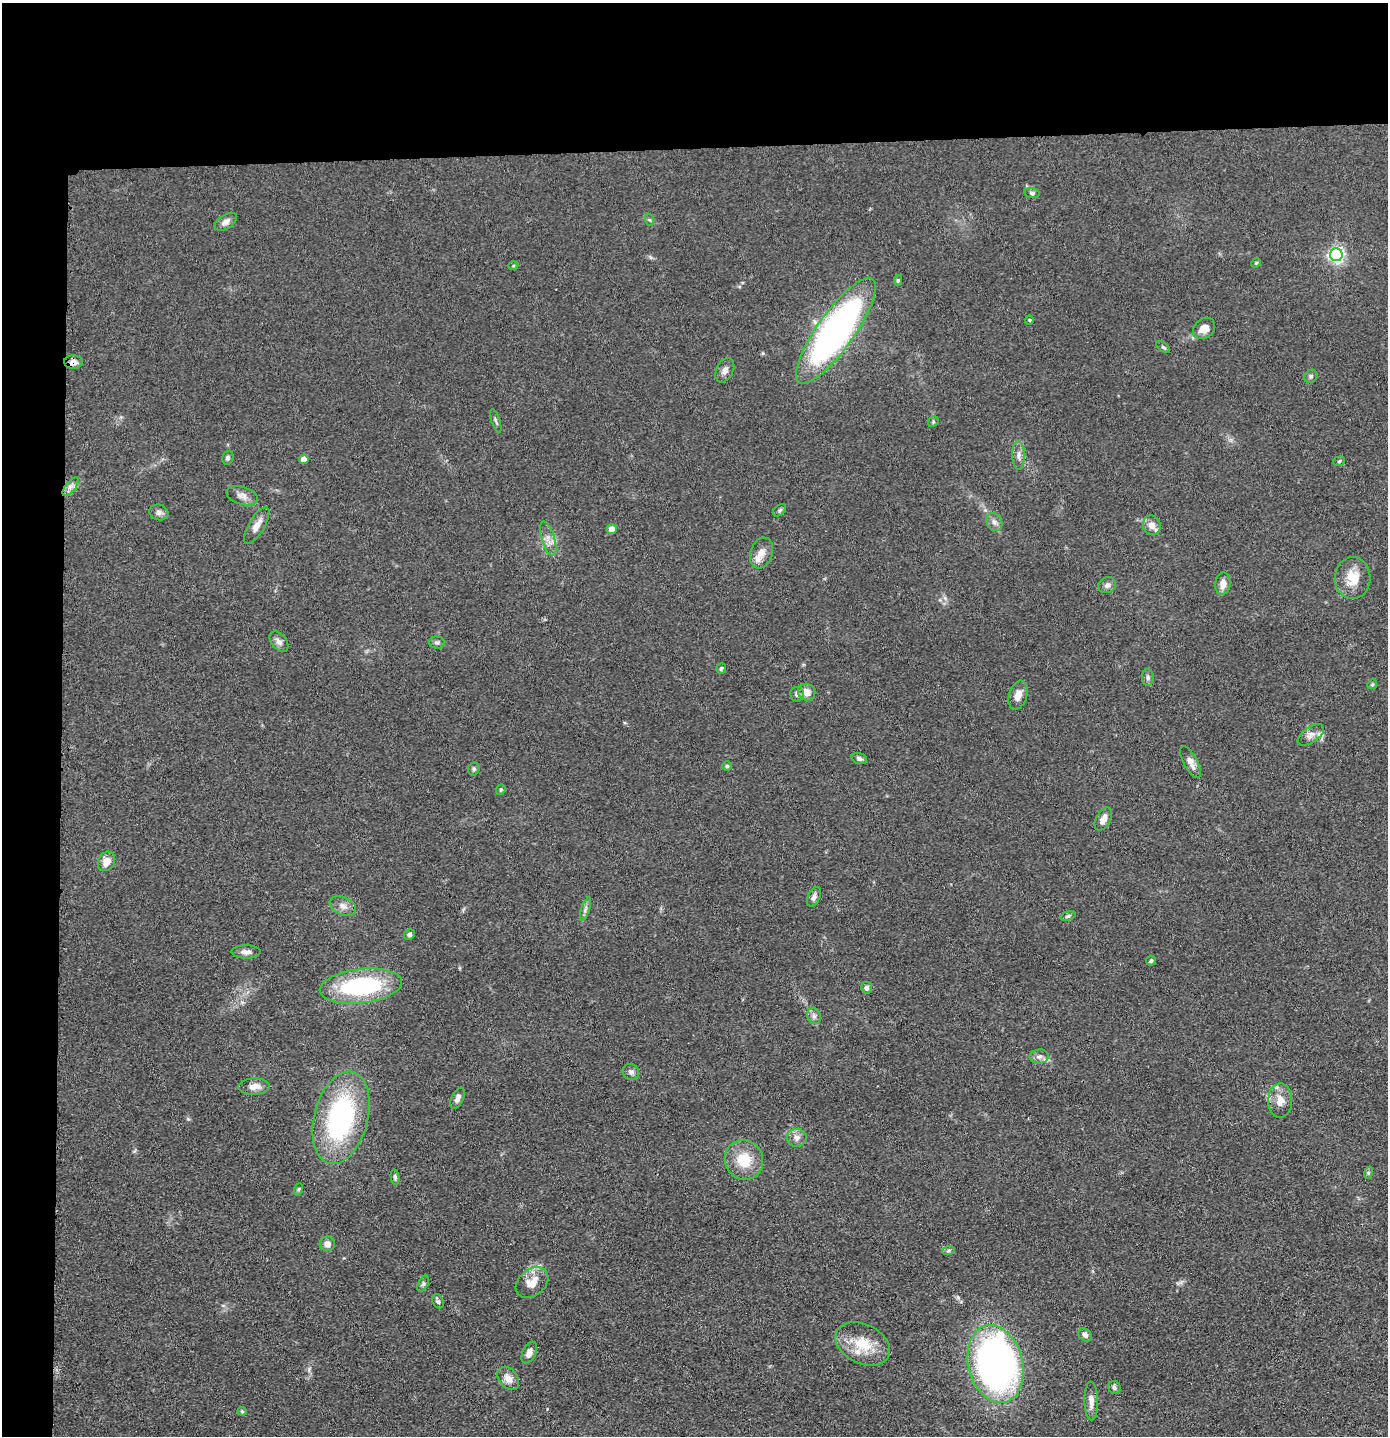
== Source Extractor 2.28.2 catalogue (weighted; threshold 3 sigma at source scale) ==
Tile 1 of 3 x 3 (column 1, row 1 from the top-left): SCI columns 71-1456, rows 2880-4313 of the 4299 x 4322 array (HDU 1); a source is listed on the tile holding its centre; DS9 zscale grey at full resolution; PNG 1390 x 1438 px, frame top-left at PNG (2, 3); each listed source drawn as its Kron ellipse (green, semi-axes under 4 px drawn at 4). Shown black and unused: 14% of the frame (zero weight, under 3 of 4 exposures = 2% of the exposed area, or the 3 px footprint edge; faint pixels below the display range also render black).
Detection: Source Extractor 2.28.2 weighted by HDU 2 'WHT'; one run over the whole footprint, this tile lists its part. Background 0.0726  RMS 0.0063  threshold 0.0285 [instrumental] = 3 sigma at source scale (4.5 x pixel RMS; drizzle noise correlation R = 1.50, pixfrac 1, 0.05/0.05 arcsec/px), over >= 5 px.
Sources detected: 87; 1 inside a brighter object's white glare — neither listed nor drawn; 3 inside a brighter listed object's ellipse — not listed separately; the other 83 listed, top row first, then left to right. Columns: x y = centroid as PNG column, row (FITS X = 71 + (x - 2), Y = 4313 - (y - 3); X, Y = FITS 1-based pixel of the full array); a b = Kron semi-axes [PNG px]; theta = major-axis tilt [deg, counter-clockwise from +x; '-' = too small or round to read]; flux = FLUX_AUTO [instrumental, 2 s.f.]
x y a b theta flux
1032 193 8 5 -10 1.4
650 220 6 4 -70 0.95
226 222 12 7 33 3.4
1336 255 6 6 - 200
1256 263 5 4 - 0.74
513 266 5 3 - 0.65
898 280 5 4 - 1
1029 320 5 4 - 0.71
1204 328 12 9 40 7.3
836 331 63 18 55 260
1163 347 8 4 -35 1
73 362 9 6 -1 3.4
725 370 13 8 64 3.4
1311 376 7 6 - 1.5
496 421 12 3 -71 1.3
933 422 6 4 48 0.9
1018 455 14 6 -89 3.3
228 458 7 5 73 1.6
304 459 5 4 - 5.5
1339 461 6 4 24 1
70 487 11 5 51 2.7
242 496 16 9 -17 4.2
780 510 7 5 40 1.2
159 512 9 7 -16 2.3
994 522 9 7 -62 2.8
1152 525 10 8 -68 5.4
257 526 21 8 59 5.8
612 529 5 5 - 6.1
548 539 18 6 -73 4.8
761 553 16 11 71 5.5
1353 578 21 18 87 13
1223 584 11 7 83 5.3
1107 585 9 7 27 2.6
279 642 12 7 -51 2.9
437 642 7 6 - 1.5
721 668 5 4 - 1.1
1148 677 8 6 -89 1.7
1372 684 5 4 - 0.89
807 692 9 8 - 5.2
797 694 7 7 - 2.2
1018 695 15 9 72 5.2
1311 735 15 7 34 3.8
859 759 8 5 -19 1.6
1190 762 18 7 -62 4.6
727 766 5 5 - 1
474 769 7 5 66 1.3
501 790 6 4 70 0.87
1103 819 12 7 61 4.3
106 861 10 8 61 6.6
814 897 10 6 63 2.6
343 906 14 9 -25 4.3
585 909 12 3 72 1.9
1068 916 7 4 16 1.2
409 934 5 5 - 1.3
246 952 14 6 0 3.3
1151 961 5 5 - 1.3
361 986 41 17 7 79
867 988 6 5 - 2.2
814 1016 8 6 -63 2.2
1039 1057 9 7 8 2.5
631 1072 8 8 - 2.5
254 1086 15 8 2 5.7
458 1098 11 5 64 3.4
1280 1100 17 12 89 8.2
341 1118 47 26 75 110
797 1138 10 9 - 3.6
744 1160 20 19 - 17
1368 1173 6 4 72 0.84
395 1177 8 4 -80 1.2
299 1189 6 4 71 0.8
327 1244 7 7 - 3.7
948 1251 6 4 19 1.1
532 1283 18 13 39 10
423 1284 8 4 63 1.5
438 1301 7 5 -60 1.6
1085 1335 7 5 -41 2
863 1344 29 19 -26 20
529 1353 11 6 66 4.1
996 1364 39 27 -76 310
508 1378 13 9 -51 5.4
1114 1387 7 5 -61 1.7
1091 1401 19 6 -89 4.5
242 1411 4 4 - 0.72
Overlapping masked pixels (flux is a lower limit): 1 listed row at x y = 73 362